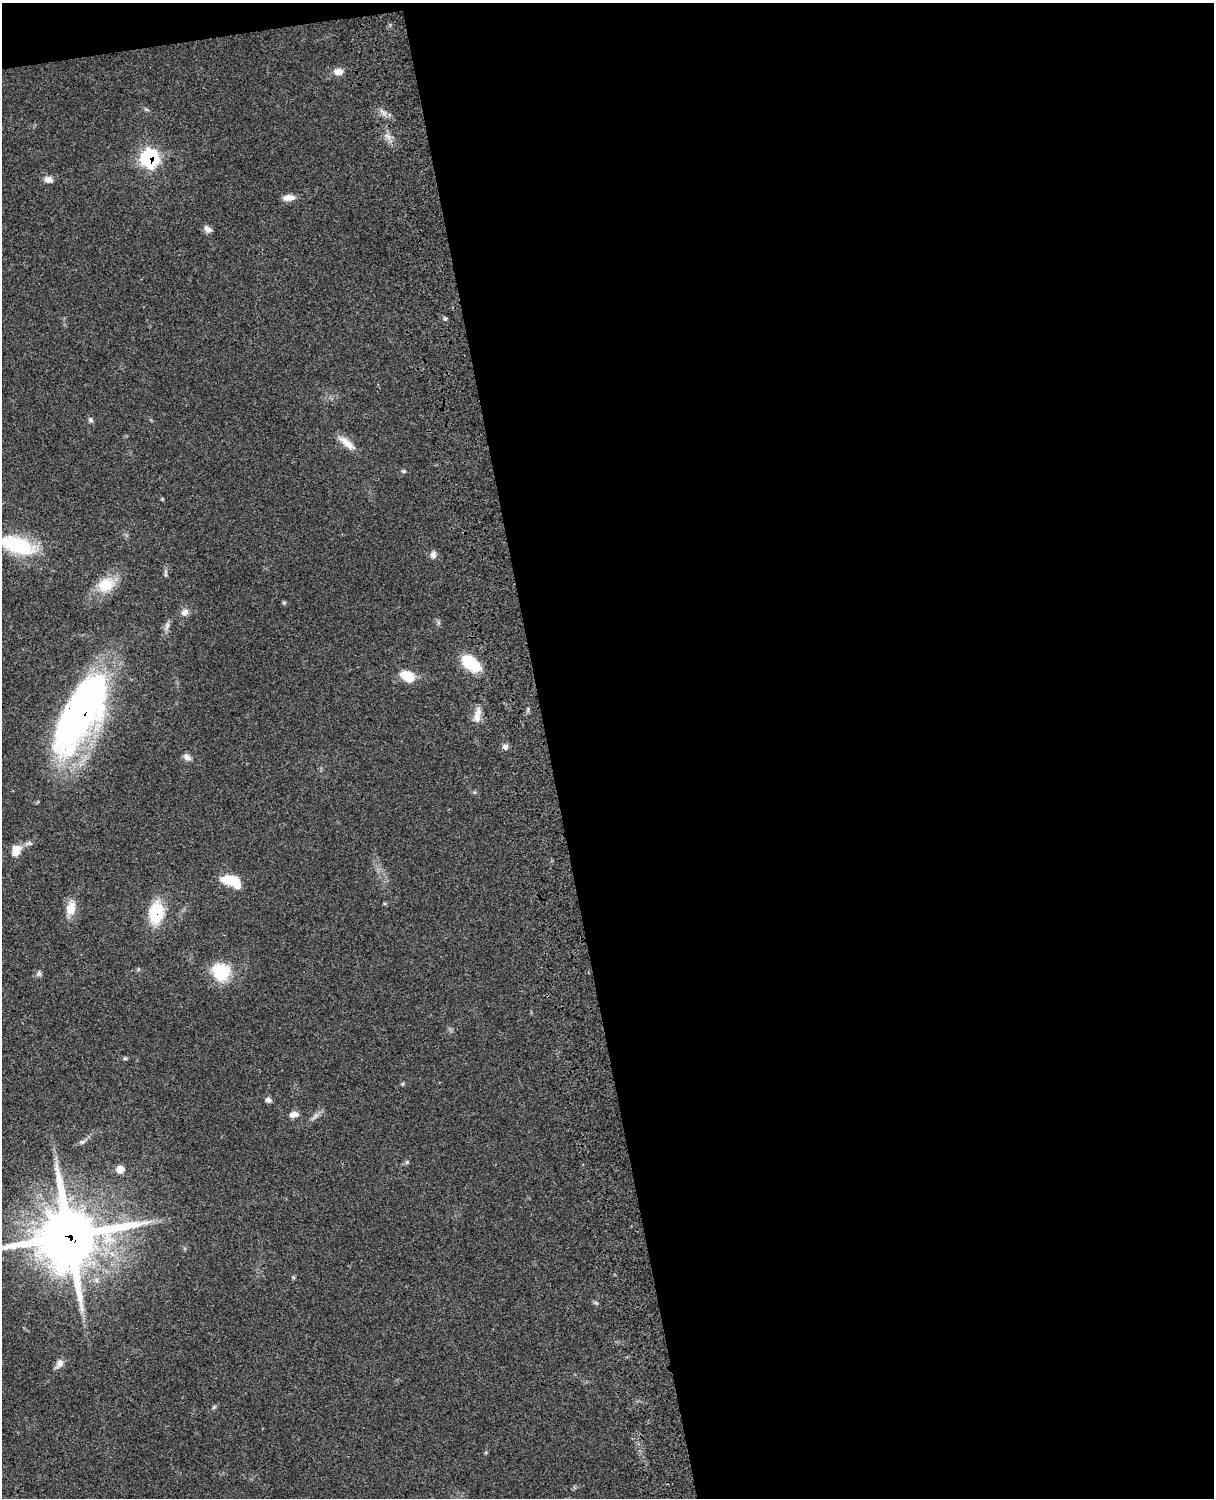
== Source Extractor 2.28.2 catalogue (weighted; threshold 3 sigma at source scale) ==
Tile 4 of 4 x 3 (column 4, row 1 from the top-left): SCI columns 3760-4971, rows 3268-4763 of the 5092 x 4924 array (HDU 1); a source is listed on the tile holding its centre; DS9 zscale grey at full resolution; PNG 1216 x 1500 px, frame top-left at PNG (2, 3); no overlay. Shown black and unused: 56% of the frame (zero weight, under 3 of 4 exposures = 6% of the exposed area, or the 3 px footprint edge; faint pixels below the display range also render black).
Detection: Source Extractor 2.28.2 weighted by HDU 2 'WHT'; one run over the whole footprint, this tile lists its part. Background 0.0791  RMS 0.0058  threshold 0.026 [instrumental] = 3 sigma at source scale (4.5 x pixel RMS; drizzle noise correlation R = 1.50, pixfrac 1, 0.05/0.05 arcsec/px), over >= 5 px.
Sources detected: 33; all 33 listed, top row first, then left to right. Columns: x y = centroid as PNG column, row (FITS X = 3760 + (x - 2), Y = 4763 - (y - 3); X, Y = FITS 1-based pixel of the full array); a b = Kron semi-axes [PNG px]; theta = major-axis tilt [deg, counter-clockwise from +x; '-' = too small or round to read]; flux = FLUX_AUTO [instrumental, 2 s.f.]
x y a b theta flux
338 72 12 9 5 3.7
149 158 9 9 - 110
48 179 10 8 -4 3.3
289 198 14 7 6 4.2
208 229 10 7 -28 2.6
445 319 6 4 -1 0.79
90 420 7 6 - 1.3
346 443 25 8 -39 6.4
404 471 6 5 - 0.81
18 545 40 18 -18 38
433 555 10 8 71 2.2
106 585 24 18 22 14
284 602 6 4 20 0.69
185 612 10 8 26 2.7
471 663 17 10 -36 30
407 676 17 10 -32 12
81 713 85 32 62 230
477 717 15 10 -84 4.9
505 747 8 6 44 2.2
187 757 11 7 -32 2.5
16 850 15 11 72 6.7
231 881 20 10 -23 19
71 908 19 12 76 7.6
156 913 19 13 84 28
221 972 23 22 - 20
39 973 6 6 - 1.2
125 1059 6 4 0 0.78
268 1100 7 6 - 2
294 1114 11 7 10 3.2
82 1142 6 6 - 1.2
120 1169 7 7 - 6.5
69 1236 22 21 - 3500
60 1363 12 8 61 3
Overlapping masked pixels (flux is a lower limit): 5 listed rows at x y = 149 158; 81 713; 505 747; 156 913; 69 1236
Isophote crosses this tile's border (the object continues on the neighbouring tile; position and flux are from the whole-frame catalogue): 1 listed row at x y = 69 1236
Unlisted compact peaks at least as high as the median listed source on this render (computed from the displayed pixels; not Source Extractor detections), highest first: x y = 407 1162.